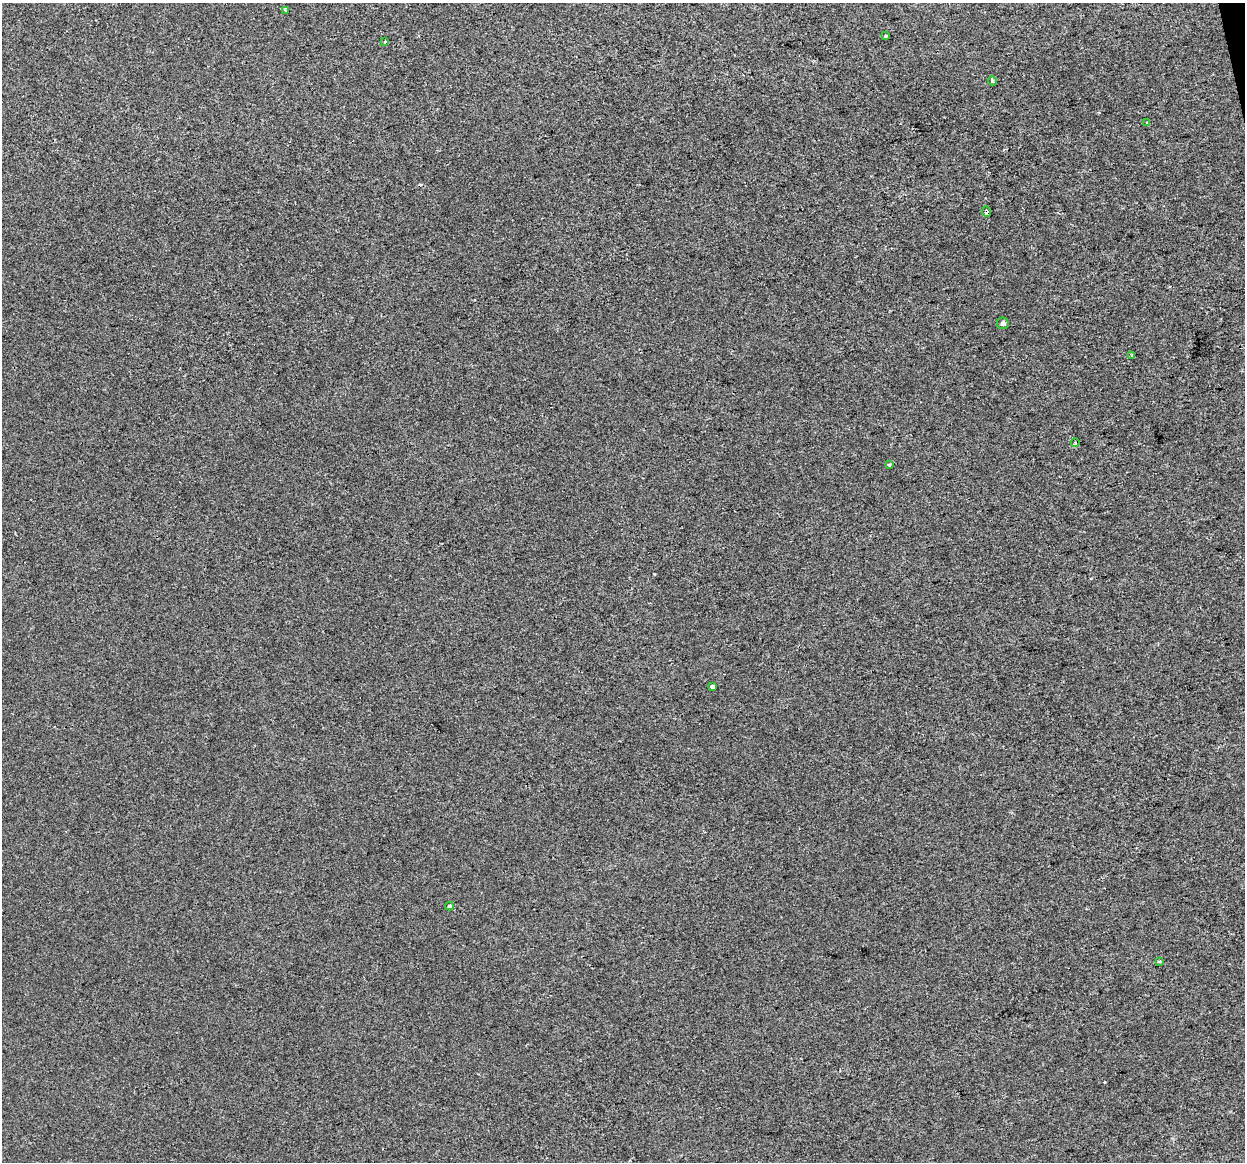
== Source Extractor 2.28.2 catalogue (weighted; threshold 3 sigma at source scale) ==
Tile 10 of 4 x 4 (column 2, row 3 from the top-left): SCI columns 1244-2486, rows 1241-2400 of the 4972 x 4754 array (HDU 1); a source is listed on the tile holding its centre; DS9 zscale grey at full resolution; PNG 1247 x 1164 px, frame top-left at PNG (2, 3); each listed source drawn as its Kron ellipse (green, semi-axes under 4 px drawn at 4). Shown black and unused: <1% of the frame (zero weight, under 2 of 3 exposures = <1% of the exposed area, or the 3 px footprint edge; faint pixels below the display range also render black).
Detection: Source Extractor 2.28.2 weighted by HDU 2 'WHT'; one run over the whole footprint, this tile lists its part. Background 1.36e-04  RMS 0.0057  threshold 0.0254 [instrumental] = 3 sigma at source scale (4.5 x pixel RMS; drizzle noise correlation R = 1.50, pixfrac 1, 0.0396/0.0396 arcsec/px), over >= 5 px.
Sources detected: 14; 1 cosmic-ray / hot-pixel residue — neither listed nor drawn; the other 13 listed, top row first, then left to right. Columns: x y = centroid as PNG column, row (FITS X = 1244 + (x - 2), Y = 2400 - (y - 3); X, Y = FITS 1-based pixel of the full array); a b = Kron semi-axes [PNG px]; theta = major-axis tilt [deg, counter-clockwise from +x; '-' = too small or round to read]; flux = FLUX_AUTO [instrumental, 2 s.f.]
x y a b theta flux
286 10 4 3 - 1.5
886 36 3 2 - 0.7
385 41 3 3 - 2.6
992 81 4 3 - 2
1147 122 3 3 - 3.3
987 212 5 3 - 2.8
1003 323 6 6 - 1.8
1132 355 3 3 - 2.8
1075 443 4 3 - 0.8
889 465 3 2 - 0.63
712 686 4 3 - 34
450 906 4 3 - 3.1
1159 961 3 3 - 1.3
Overlapping masked pixels (flux is a lower limit): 1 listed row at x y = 987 212